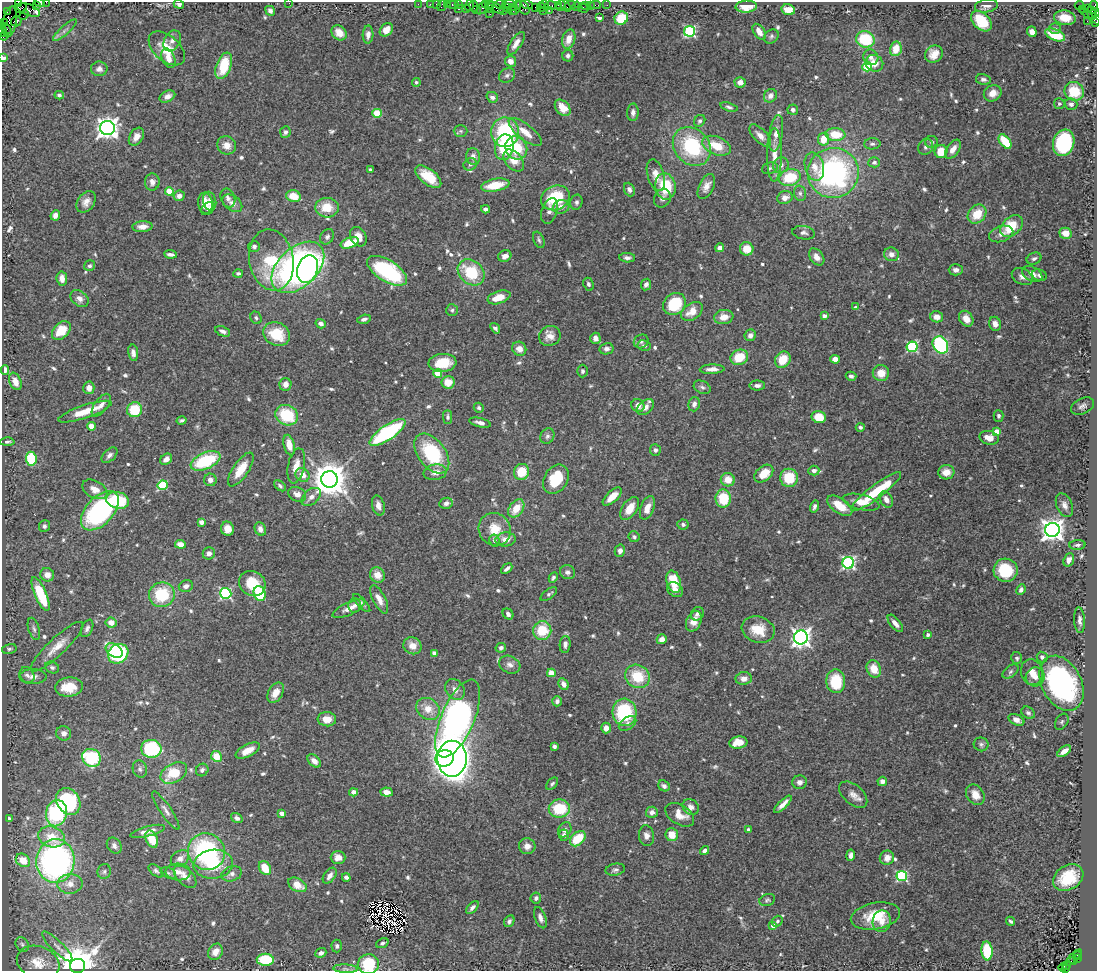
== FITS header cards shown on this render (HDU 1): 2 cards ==
NAXIS1  =                 1095
NAXIS2  =                  969

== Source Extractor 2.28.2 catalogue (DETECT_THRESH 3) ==
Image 1095 x 969 px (HDU 1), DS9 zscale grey, 1 PNG px = 1 image px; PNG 1099 x 973 px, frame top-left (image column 1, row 969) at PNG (2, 2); each listed source drawn as its Kron ellipse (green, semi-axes under 4 px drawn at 4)
Background 1.28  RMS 0.044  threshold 0.131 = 3 sigma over >= 5 px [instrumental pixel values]
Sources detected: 686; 5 with non-positive FLUX_AUTO (blend fragments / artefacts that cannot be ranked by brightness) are neither listed nor drawn; of the other 681, the 500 brightest by FLUX_AUTO listed and drawn (181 fainter detections omitted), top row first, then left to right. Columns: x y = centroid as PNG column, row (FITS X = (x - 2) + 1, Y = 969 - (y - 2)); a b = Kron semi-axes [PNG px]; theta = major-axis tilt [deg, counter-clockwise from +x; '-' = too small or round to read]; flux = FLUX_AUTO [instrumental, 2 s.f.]
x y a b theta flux
40 2 5 3 - 350
46 2 2 2 - 27
19 3 4 2 - 34
289 3 2 2 - 16
179 4 5 4 - 8.9
418 4 2 2 - 36
430 4 2 2 - 52
436 4 2 2 - 42
447 4 3 2 - 120
454 4 6 3 0 200
509 4 6 2 4 390
527 4 6 3 -21 210
36 5 4 2 - 51
442 5 6 3 59 450
458 5 3 3 - 160
470 5 6 3 69 140
485 5 4 2 - 98
490 5 4 4 - 300
500 5 6 4 -14 370
544 5 3 3 - 110
551 5 6 3 0 280
558 5 3 3 - 120
565 5 7 2 -56 210
570 5 6 3 23 240
586 5 3 2 - 150
590 5 2 2 - 28
596 5 5 2 - 63
607 5 2 2 - 21
1079 5 4 3 - 550
474 6 5 3 - 120
561 6 5 3 - 180
577 6 5 3 - 55
986 6 11 6 9 13
512 7 3 3 - 320
523 7 8 5 -55 540
536 7 3 2 - 210
541 7 5 3 - 180
746 7 11 6 3 40
21 8 6 3 37 220
482 8 7 3 53 150
490 8 4 3 - 420
495 8 9 4 -30 650
507 8 2 2 - 94
516 8 7 3 69 340
583 8 5 3 - 130
1088 8 3 3 - 640
1093 8 6 5 - 580
459 9 3 3 - 210
466 9 3 3 - 230
477 9 3 3 - 210
1082 9 2 2 - 30
28 10 12 5 -21 710
512 10 5 3 - 520
788 10 7 5 -12 41
270 11 5 4 - 8.9
504 11 2 2 - 69
543 11 3 2 - 170
549 11 3 2 - 270
7 12 4 2 - 51
1091 12 6 3 -86 430
1095 13 5 4 - 390
490 14 2 2 - 78
24 15 5 2 - 95
599 18 4 3 - 9.7
621 18 7 6 - 82
1065 18 11 7 -10 51
1094 18 16 4 -30 400
16 21 5 5 - 500
981 21 12 8 -46 93
1087 21 2 2 - 37
10 22 15 6 80 740
5 23 3 2 - 68
1096 23 4 2 - 71
5 28 7 2 -38 240
1055 29 6 5 - 6.3
65 30 15 4 42 12
386 30 7 5 50 25
3 31 5 2 - 170
690 31 5 5 - 410
759 32 9 5 -55 19
1032 32 5 4 - 17
339 33 8 7 - 32
368 35 9 5 88 14
1055 35 10 5 -21 84
4 36 4 3 - 200
771 36 8 6 41 7.4
569 39 10 6 74 31
865 39 9 8 - 130
172 41 11 8 62 17
516 43 13 5 57 22
167 48 21 12 -41 65
896 49 7 5 78 48
934 54 9 8 - 28
568 56 5 5 - 9.4
3 57 3 2 - 39
871 57 8 7 - 13
168 58 10 6 -67 24
510 61 5 5 - 25
874 63 9 8 - 35
224 66 14 7 69 120
867 67 5 5 - 150
99 69 8 7 - 13
507 75 8 6 28 9.3
983 79 7 5 -12 10
416 82 4 4 - 6.2
740 82 5 5 - 16
1074 91 10 9 - 96
993 93 9 7 31 26
59 95 5 4 - 6.7
167 96 8 5 27 15
770 96 7 6 - 15
492 97 6 5 - 11
1059 104 5 5 - 6.3
1071 104 6 5 - 10
729 107 9 4 -17 7
563 108 9 6 -49 45
793 110 5 5 - 10
633 112 9 5 88 13
377 113 4 4 - 100
700 121 6 5 - 7.6
107 128 7 7 - 2100
461 131 7 5 -2 6.7
285 132 6 5 - 9.1
505 132 15 14 - 260
525 132 20 7 -39 46
776 133 18 7 81 24
835 134 10 6 -4 73
760 135 14 6 -46 23
136 137 10 6 58 19
824 139 6 5 - 48
1005 141 8 5 -52 91
932 142 6 6 - 6.6
1064 143 13 10 72 360
872 144 8 5 2 8.9
227 145 9 9 - 27
692 146 21 17 -48 240
717 146 15 9 -22 67
504 147 13 9 79 130
926 147 8 7 - 9.4
516 148 12 10 -56 110
953 149 11 6 54 24
941 151 6 6 - 65
774 155 26 7 89 39
473 157 8 7 - 16
514 161 13 8 -49 47
874 162 6 5 - 9.6
470 164 7 6 - 8.2
781 165 8 7 - 14
814 167 14 9 -74 36
770 168 8 5 19 7.7
370 169 3 3 - 6.9
833 173 25 25 - 680
656 175 16 8 -74 30
428 177 15 8 -38 77
790 177 11 8 14 110
152 182 8 7 - 15
495 185 14 6 11 82
665 186 13 10 -80 120
706 186 13 7 63 21
629 189 7 5 -67 11
169 191 4 4 - 82
800 193 8 6 -75 8.7
179 196 5 5 - 15
293 196 7 6 - 50
228 198 10 7 -68 12
555 198 15 12 24 140
662 198 9 8 - 13
785 198 8 6 17 21
210 201 9 6 -78 14
86 202 12 8 53 21
576 202 8 6 77 8.7
205 203 10 7 -82 33
232 203 11 7 -37 20
561 207 8 7 - 17
327 208 12 9 -3 67
208 209 8 5 41 9.3
485 209 4 4 - 11
549 211 13 8 71 17
977 214 10 8 49 66
55 215 5 4 - 18
1012 226 13 9 42 92
142 227 10 5 3 21
804 233 11 6 -8 12
1065 233 6 5 - 38
1001 234 12 8 17 18
327 237 8 6 58 9.3
358 237 10 7 -61 26
539 240 8 5 -67 6.9
350 243 9 5 21 72
254 247 6 5 - 9.1
720 248 4 4 - 17
747 249 6 6 - 47
170 254 6 3 -6 11
891 254 7 7 - 16
505 256 7 5 26 17
817 257 9 6 -52 19
627 258 8 4 -3 11
1034 259 8 5 24 9
271 260 31 22 -79 220
90 266 6 5 - 6.8
298 267 31 19 43 1000
308 269 14 10 72 420
956 270 7 5 0 12
387 271 22 10 -31 320
471 272 15 11 -41 140
238 273 5 4 - 6.4
1032 274 11 7 -29 18
1039 275 7 5 -21 8.1
1022 277 11 8 -28 16
62 278 7 5 -83 21
588 284 7 5 -66 6.9
646 285 6 5 - 11
499 297 12 6 18 54
79 298 10 7 -39 17
674 304 12 10 42 140
856 307 4 4 - 8
452 310 6 6 - 6.2
692 311 12 8 36 38
824 316 4 4 - 14
724 317 10 7 8 33
937 317 6 5 - 26
256 318 6 5 - 6.5
364 319 7 4 16 9
966 319 8 6 -53 29
321 324 5 4 - 12
995 324 7 6 - 19
495 328 6 4 -53 7.3
61 330 11 7 44 72
223 331 8 4 -23 12
276 334 14 11 -27 100
750 335 6 5 - 15
550 336 11 9 29 27
595 338 5 5 - 14
641 341 8 6 32 7.5
940 345 9 7 -61 340
644 346 7 5 -10 9
912 347 5 5 - 300
519 349 7 6 - 22
607 349 7 5 13 11
133 353 8 5 -81 14
739 357 9 7 24 73
835 359 5 4 - 21
783 360 9 7 53 65
442 363 14 9 5 85
712 369 12 4 2 18
5 370 5 4 - 18
582 371 6 5 - 6.8
438 373 4 4 - 70
881 373 8 8 - 41
851 376 5 4 - 9.2
15 381 9 5 -67 28
448 382 6 6 - 41
285 384 6 6 - 21
757 385 8 5 0 11
702 387 9 6 -27 9.5
89 388 6 5 - 23
694 404 7 5 73 13
101 405 13 6 54 19
638 406 7 6 - 20
1082 406 12 7 25 12
646 407 10 6 39 14
479 408 5 4 - 6.9
135 410 7 7 - 110
85 412 28 6 18 63
287 415 12 10 -26 150
998 416 6 5 - 7.3
448 417 7 4 -89 7
819 417 7 6 - 64
182 420 5 3 - 6.2
480 423 11 4 -14 15
91 426 4 4 - 54
860 427 4 4 - 6.8
387 432 21 7 34 360
996 432 4 4 - 38
547 436 8 6 61 8.5
989 438 10 6 -14 32
7 442 7 4 2 6.2
289 445 10 5 -76 35
655 450 6 5 - 8.1
432 453 23 13 -53 220
109 455 9 5 43 11
31 459 7 5 -84 170
166 459 6 5 - 18
206 461 16 8 23 200
296 466 18 8 78 34
241 469 19 7 56 59
814 471 5 5 - 21
435 472 12 7 9 24
521 472 8 7 - 73
946 472 8 7 - 31
764 474 10 7 40 51
303 475 7 6 - 31
789 478 9 9 - 85
329 479 8 8 - 7300
556 479 16 11 57 110
210 480 6 6 - 15
728 480 7 6 - 38
163 485 5 5 - 170
280 486 7 4 -41 6.6
95 489 13 8 -29 29
876 492 31 6 37 150
297 494 9 7 -26 19
311 497 11 7 41 17
612 497 12 5 43 39
723 498 9 7 89 94
886 499 9 6 -62 19
118 500 11 8 -14 160
861 502 19 7 -13 36
446 503 7 5 12 13
1064 505 12 7 -66 18
378 506 10 6 -75 17
840 506 14 7 -35 58
814 507 6 4 73 8.8
516 508 10 7 53 55
630 508 13 7 57 37
647 508 12 6 71 29
100 511 24 13 47 460
201 522 4 4 - 24
683 524 6 5 - 7.9
44 526 6 5 - 7.1
227 529 7 6 - 31
260 529 7 5 -64 15
495 529 17 15 -50 71
1052 530 7 7 - 2600
634 537 6 5 - 6.4
506 539 10 7 5 28
494 540 6 5 - 9.6
180 544 5 4 - 22
1077 545 8 5 3 8
620 551 6 5 - 13
209 553 6 6 - 13
1069 560 7 5 68 18
848 563 6 6 - 580
507 569 6 3 42 7.5
1006 570 12 11 - 140
567 572 8 7 - 11
47 575 7 6 - 26
377 575 8 7 - 37
553 577 5 3 - 6.7
674 582 11 7 -75 81
252 583 14 12 -31 83
186 586 7 5 17 14
675 590 8 7 - 19
1021 590 5 4 - 8.9
226 593 6 5 - 410
40 594 18 6 -67 140
260 594 7 6 - 190
549 594 9 5 37 7
162 595 13 12 - 140
379 599 15 6 -63 24
362 603 12 4 -47 7.9
355 605 7 6 - 9.8
348 609 18 6 25 26
508 614 6 5 - 10
697 614 7 6 - 9
1080 620 13 5 -86 15
694 621 11 7 64 29
111 622 6 5 - 26
895 623 10 5 -50 16
87 628 9 5 64 9.3
34 629 11 5 -73 10
758 630 17 13 -18 67
542 631 9 9 - 92
928 635 4 3 - 10
801 637 7 7 - 1600
662 639 5 4 - 17
565 644 8 5 85 11
412 646 9 8 - 32
57 647 35 8 43 48
501 648 5 4 - 7.5
9 649 7 5 14 6.2
114 650 9 6 -33 130
434 653 4 4 - 18
118 654 11 9 39 220
1042 657 5 5 - 9.9
1017 658 6 5 - 7.1
510 665 11 8 -25 16
52 667 7 5 -23 8
874 669 9 7 -66 49
1010 672 9 5 37 7.3
1032 672 13 11 -74 27
551 673 4 4 - 57
27 675 8 7 - 12
637 676 13 11 -33 100
33 677 13 7 1 19
1035 677 10 9 - 19
744 678 8 6 7 23
836 681 12 9 -86 110
1062 683 29 19 -62 620
564 684 6 4 -61 16
69 687 14 9 6 72
455 690 11 9 -53 20
276 693 11 7 60 31
557 701 5 4 - 10
428 709 12 10 -36 41
625 712 14 12 -87 200
1028 713 7 5 -33 7.5
327 719 9 7 -6 36
458 719 42 16 67 1700
1016 720 8 5 -23 18
1062 722 9 6 57 6.4
628 723 9 6 31 13
606 728 5 4 - 21
64 733 7 7 - 17
738 742 9 6 9 47
981 744 7 7 - 7.9
554 746 4 3 - 12
151 749 10 9 - 240
248 751 13 6 28 34
1064 751 8 4 36 27
216 756 5 5 - 49
91 758 9 8 - 200
445 758 9 8 - 680
452 759 18 15 -89 3900
314 761 8 5 -45 20
140 769 9 7 -73 9.7
202 770 6 6 - 8.6
174 773 14 9 29 96
882 781 5 4 - 15
799 782 7 7 - 15
552 784 7 4 47 6.1
664 786 6 5 - 9.5
353 792 4 4 - 13
386 792 6 4 -6 20
853 795 17 9 -41 24
975 795 11 8 -56 34
68 801 14 11 -59 320
783 804 11 4 44 19
691 807 9 7 -40 16
559 809 10 9 - 120
166 810 23 5 -56 16
652 812 6 5 - 15
56 813 13 10 76 260
282 813 4 4 - 23
680 815 16 9 -32 37
9 818 4 3 - 6.3
237 818 6 4 -35 11
565 830 8 6 59 9.4
748 830 4 3 - 12
148 831 18 5 14 23
564 835 6 5 - 7.6
672 835 6 6 - 44
646 836 10 7 -82 16
52 837 14 10 -17 59
152 839 9 6 -66 59
578 839 9 6 44 97
114 846 8 6 -52 11
527 846 8 8 - 19
705 851 5 4 - 14
206 852 19 18 - 410
851 855 6 4 81 11
180 858 10 7 34 17
338 858 7 6 - 22
887 858 7 7 - 19
23 860 8 6 -39 46
55 861 22 19 85 930
213 864 20 14 6 120
265 868 7 5 -60 62
615 870 10 6 11 9.2
104 871 7 6 - 7.8
156 871 9 5 -41 7.9
178 872 12 8 -5 23
168 873 8 5 -27 6.5
232 874 10 7 19 14
330 876 9 5 55 18
902 876 5 5 - 340
185 877 14 8 -46 26
346 877 4 4 - 9.7
1068 878 16 12 31 92
70 884 12 9 4 30
297 885 10 6 -30 46
536 898 5 5 - 8.4
767 900 8 6 20 6.6
472 907 8 4 44 9.4
875 916 25 13 11 92
540 918 11 5 -70 14
509 921 6 5 - 7.4
777 921 5 5 - 6.5
882 921 11 9 79 29
1010 921 5 3 - 6.2
773 926 4 4 - 26
382 943 6 4 21 6.6
22 944 8 6 -57 7.5
57 946 20 5 -44 18
337 946 6 5 - 7.7
987 951 9 5 -84 130
215 952 8 7 - 32
321 953 6 4 23 14
1077 955 3 2 - 330
1074 957 10 3 45 390
1077 959 3 2 - 160
265 960 8 6 0 130
1074 961 3 2 - 220
38 963 22 16 -19 59
368 964 10 10 - 120
1066 965 4 2 - 380
77 966 7 7 - 9700
1062 968 4 3 - 140
345 969 12 4 -3 8.8
1065 969 3 2 - 160
At the frame edge (FLAGS 8, measured only in part): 11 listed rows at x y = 40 2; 46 2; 19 3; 289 3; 1095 13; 1094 18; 1096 23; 3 31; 3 57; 368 964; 1065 969
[181 fainter detections neither listed nor drawn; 5 non-positive-flux detections neither listed nor drawn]